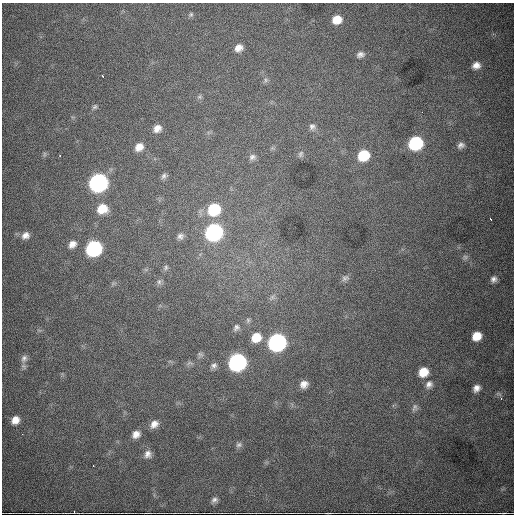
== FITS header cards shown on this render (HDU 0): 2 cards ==
NAXIS1  =                  512
NAXIS2  =                  512

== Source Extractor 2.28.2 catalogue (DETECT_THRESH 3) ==
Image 512 x 512 px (HDU 0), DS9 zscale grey, 1 PNG px = 1 image px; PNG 516 x 516 px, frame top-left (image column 1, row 512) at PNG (2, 3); no overlay
Background 5950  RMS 79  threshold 236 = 3 sigma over >= 5 px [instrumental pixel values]
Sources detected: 61; all 61 listed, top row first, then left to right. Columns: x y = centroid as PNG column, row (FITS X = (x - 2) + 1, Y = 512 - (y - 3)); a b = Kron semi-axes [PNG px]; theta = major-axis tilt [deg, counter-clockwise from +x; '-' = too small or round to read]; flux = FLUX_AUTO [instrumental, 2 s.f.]
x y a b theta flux
191 14 7 5 57 9.7e+03
337 19 9 8 - 7.7e+04
239 48 9 8 - 3.9e+04
360 54 10 7 13 2.1e+04
476 65 9 7 13 3.6e+04
102 76 3 2 - 4.5e+03
266 80 6 6 - 1.2e+04
199 97 6 5 - 1.0e+04
95 107 7 5 41 1.1e+04
422 112 2 2 - 2.9e+03
312 127 9 8 - 2.0e+04
157 128 9 8 - 3.7e+04
416 143 10 9 - 5.5e+05
461 145 9 8 - 2.2e+04
139 147 10 8 42 4.7e+04
44 154 7 4 90 8.6e+03
301 154 9 7 69 1.4e+04
363 155 10 9 - 1.9e+05
252 157 10 8 20 2.1e+04
164 176 9 6 65 1.5e+04
98 183 10 9 - 2.1e+06
102 209 11 9 23 9.1e+04
214 209 11 10 - 2.7e+05
490 219 3 2 - 3.6e+03
214 232 10 9 - 1.4e+06
25 235 11 9 29 3.5e+04
180 236 9 8 - 2.1e+04
72 244 9 7 41 3.5e+04
94 249 10 9 - 9.5e+05
465 257 7 7 - 1.3e+04
166 267 8 5 90 1.2e+04
345 278 11 7 20 1.8e+04
494 279 8 7 - 2.1e+04
159 282 8 6 89 1.4e+04
272 297 9 6 55 1.7e+04
248 320 7 6 - 1.2e+04
236 327 10 8 54 2.0e+04
477 336 8 7 - 8.3e+04
256 337 11 10 - 9.2e+04
277 342 10 9 - 1.8e+06
200 354 9 5 -21 1.3e+04
24 358 11 8 66 2.3e+04
237 362 10 9 - 1.8e+06
189 363 9 5 18 1.3e+04
214 365 8 7 - 1.9e+04
423 372 9 8 - 8.8e+04
304 384 9 8 - 3.7e+04
429 384 11 9 55 2.9e+04
476 388 9 7 47 3.1e+04
501 398 6 4 -48 8.3e+03
415 408 11 7 72 1.7e+04
15 420 8 7 - 4.5e+04
154 424 11 8 43 3.6e+04
22 434 3 2 - 6.3e+03
136 434 9 8 - 3.8e+04
239 445 8 7 - 1.5e+04
148 454 10 9 - 3.0e+04
214 500 9 7 21 1.9e+04
74 512 3 2 - 6.5e+03
328 513 5 2 - 5.6e+03
502 513 9 2 0 1.0e+04